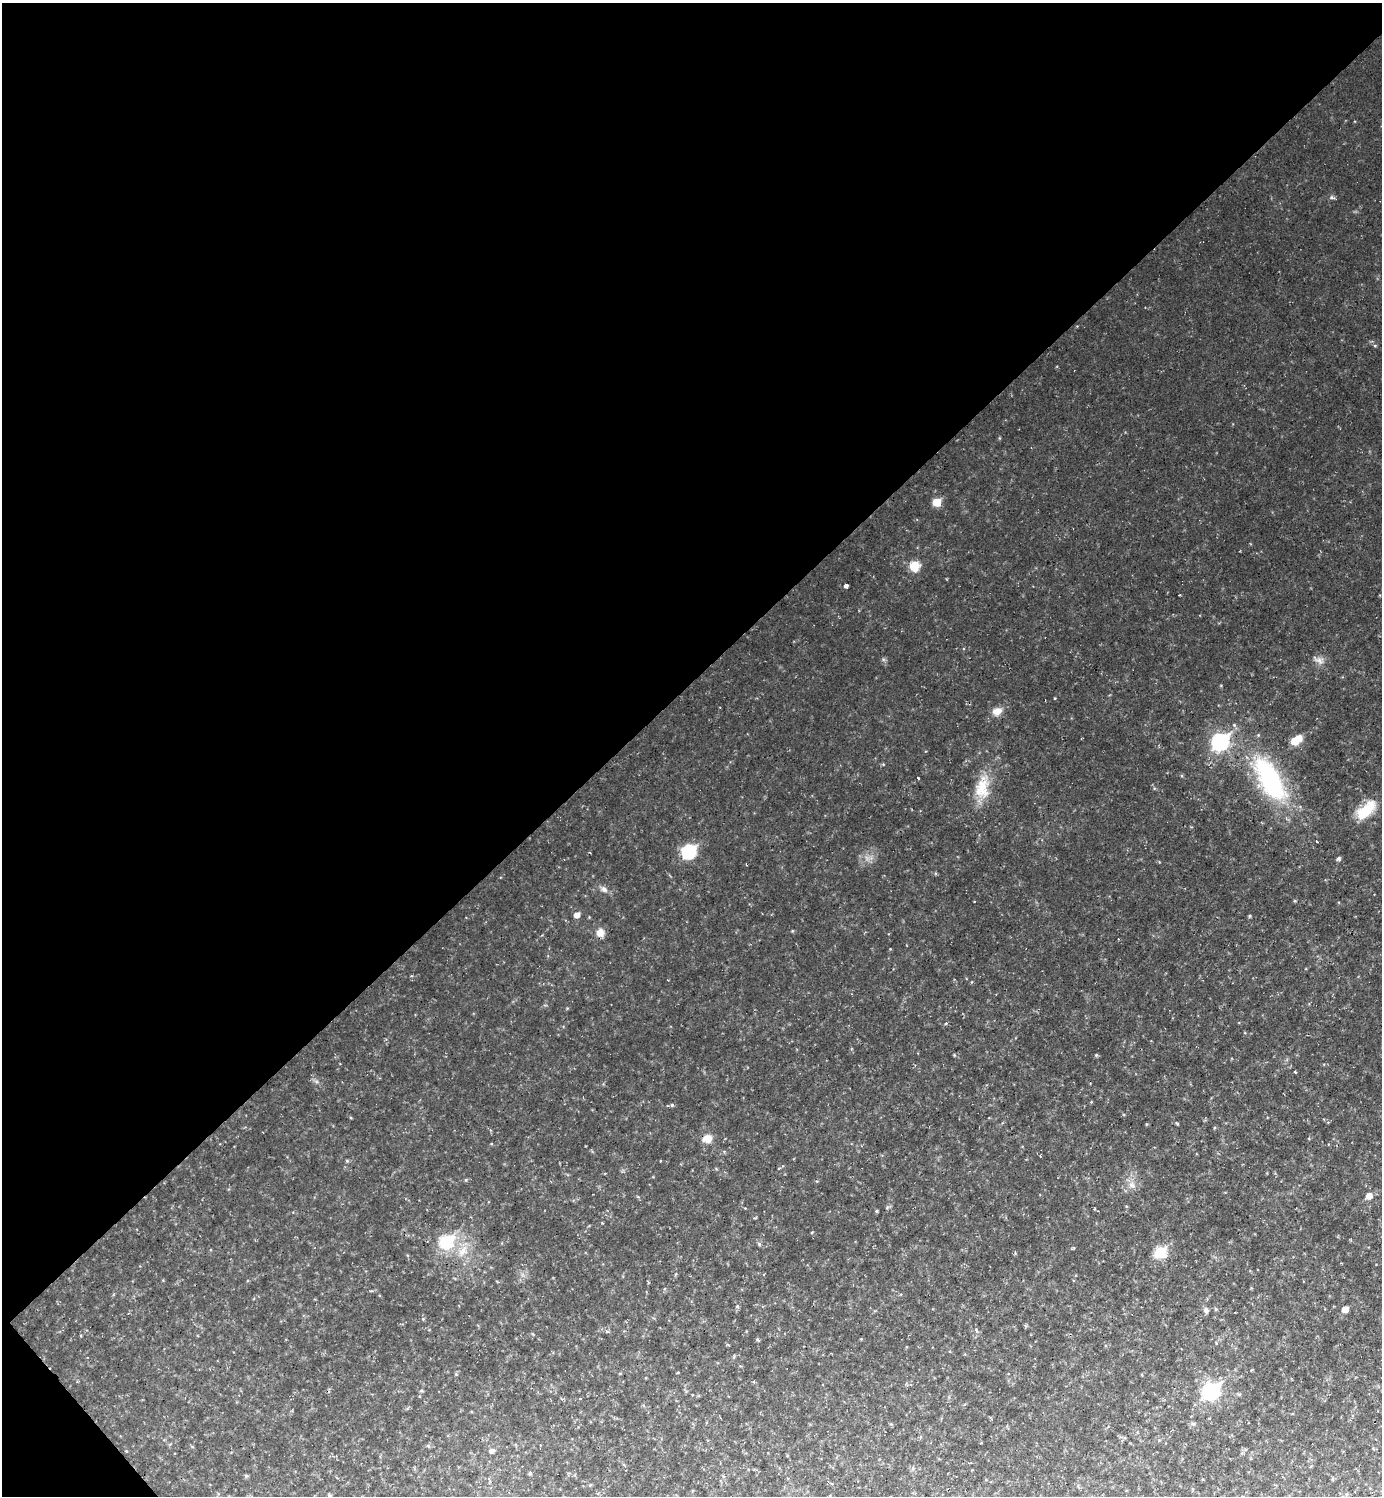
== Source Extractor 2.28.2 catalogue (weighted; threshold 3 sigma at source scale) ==
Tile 5 of 4 x 4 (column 1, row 2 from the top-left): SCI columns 156-1535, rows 2987-4480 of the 5971 x 5973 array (HDU 1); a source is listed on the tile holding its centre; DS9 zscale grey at full resolution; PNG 1384 x 1498 px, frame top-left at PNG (2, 3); no overlay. Shown black and unused: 46% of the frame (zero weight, under 2 of 3 exposures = <1% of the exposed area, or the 3 px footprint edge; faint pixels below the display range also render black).
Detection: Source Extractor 2.28.2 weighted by HDU 2 'WHT'; one run over the whole footprint, this tile lists its part. Background 0.04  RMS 0.0078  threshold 0.0352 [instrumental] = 3 sigma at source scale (4.5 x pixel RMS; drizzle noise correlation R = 1.50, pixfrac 1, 0.05/0.05 arcsec/px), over >= 5 px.
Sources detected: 37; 1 inside a brighter object's white glare — not listed; the other 36 listed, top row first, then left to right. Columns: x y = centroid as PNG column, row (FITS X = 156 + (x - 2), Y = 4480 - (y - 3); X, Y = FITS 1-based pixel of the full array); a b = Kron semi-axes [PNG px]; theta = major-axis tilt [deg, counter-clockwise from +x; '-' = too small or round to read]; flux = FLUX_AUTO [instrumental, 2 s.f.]
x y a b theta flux
1332 198 8 3 -13 1.2
937 502 6 5 - 16
914 566 9 9 - 12
846 586 4 4 - 4.2
1319 660 9 5 -59 2.8
1055 698 4 2 - 0.66
997 711 13 9 18 5.9
1295 741 6 6 - 15
1220 742 8 7 - 150
1270 780 59 24 -62 91
982 788 28 18 86 19
1366 810 27 12 45 20
1317 841 3 2 - 1.6
689 852 8 7 - 64
1338 858 5 5 - 1.7
604 889 9 7 -28 2.7
577 915 6 5 - 3.7
1250 916 5 3 - 0.79
600 933 9 9 - 5.5
1096 1055 4 4 - 0.79
672 1105 4 4 - 0.97
707 1139 9 8 - 8.2
1132 1185 9 6 -28 3.1
1369 1196 6 5 - 6.2
877 1211 5 3 - 0.81
446 1241 7 6 - 53
759 1244 6 4 -49 1.2
1160 1252 6 6 - 43
1345 1309 5 5 - 7.6
1206 1310 6 5 - 2.5
677 1372 3 3 - 1.2
1211 1391 8 7 - 160
1193 1424 5 5 - 1.1
492 1451 7 5 15 1.8
530 1473 4 4 - 1.2
329 1496 5 4 - 1.1
Isophote crosses this tile's border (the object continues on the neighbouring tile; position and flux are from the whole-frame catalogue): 1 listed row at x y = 329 1496
Unlisted compact peaks at least as high as the median listed source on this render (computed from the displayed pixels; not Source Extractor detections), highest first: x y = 918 778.